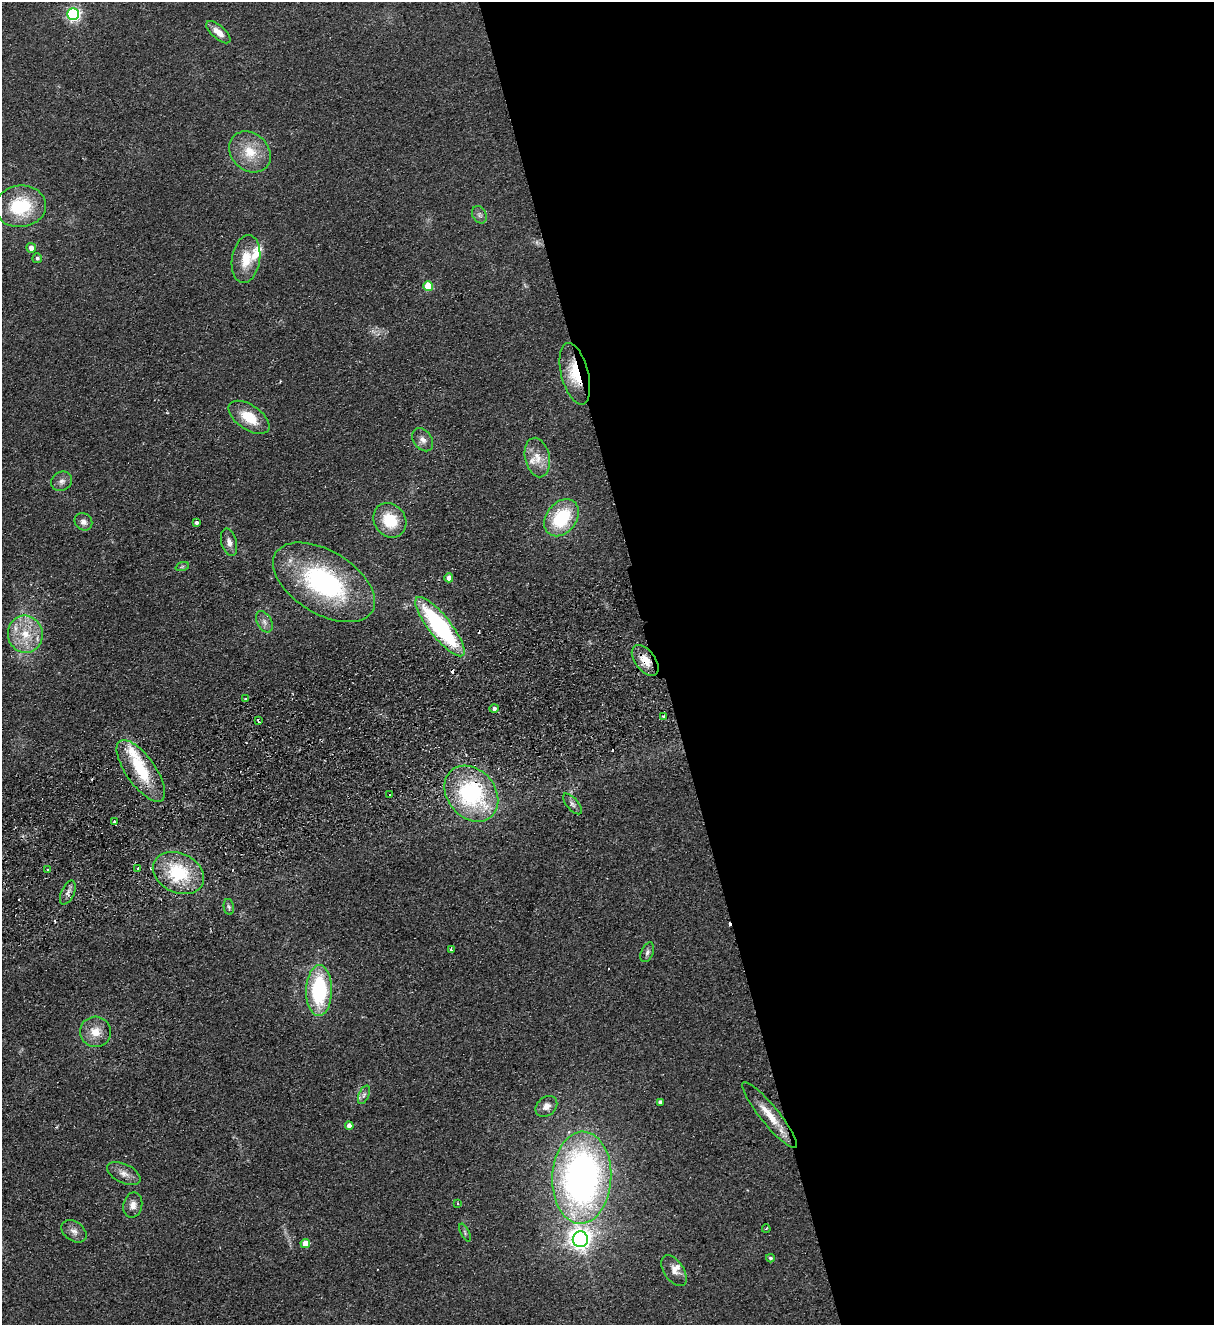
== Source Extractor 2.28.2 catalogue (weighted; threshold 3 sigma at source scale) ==
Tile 8 of 4 x 4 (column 4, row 2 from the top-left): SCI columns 3932-5143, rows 2701-4023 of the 5314 x 5400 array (HDU 1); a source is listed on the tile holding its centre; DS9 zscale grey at full resolution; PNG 1216 x 1327 px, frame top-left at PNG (2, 2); each listed source drawn as its Kron ellipse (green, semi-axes under 4 px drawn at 4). Shown black and unused: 46% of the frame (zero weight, under 2 of 3 exposures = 3% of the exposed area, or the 3 px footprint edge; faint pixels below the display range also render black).
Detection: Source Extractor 2.28.2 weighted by HDU 2 'WHT'; one run over the whole footprint, this tile lists its part. Background 0.0777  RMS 0.01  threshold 0.0467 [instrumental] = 3 sigma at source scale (4.5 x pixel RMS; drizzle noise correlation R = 1.50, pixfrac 1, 0.05/0.05 arcsec/px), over >= 5 px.
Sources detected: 80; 1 too faint to see at this stretch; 12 cosmic-ray / hot-pixel residue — neither listed nor drawn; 7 inside a brighter listed object's ellipse — not listed separately; the other 60 listed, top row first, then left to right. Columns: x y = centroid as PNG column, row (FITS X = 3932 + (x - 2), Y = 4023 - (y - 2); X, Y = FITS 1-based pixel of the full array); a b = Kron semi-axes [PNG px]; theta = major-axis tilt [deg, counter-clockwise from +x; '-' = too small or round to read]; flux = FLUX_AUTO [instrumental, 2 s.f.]
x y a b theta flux
73 14 6 6 - 220
218 32 15 6 -41 10
250 152 23 18 -43 28
21 206 25 20 5 59
479 215 9 7 -64 3.4
31 248 5 5 - 7.1
37 258 5 5 - 2.5
246 259 24 14 81 24
428 286 5 5 - 35
575 374 32 13 -75 35
249 417 23 12 -34 28
423 440 13 9 -53 6.3
537 458 20 12 -79 15
62 481 11 9 32 5.8
562 518 20 15 52 64
390 520 18 15 -54 34
83 522 9 8 - 5.5
197 523 3 3 - 8.4
229 542 14 7 -76 6.4
182 567 7 4 19 1.6
449 578 4 4 - 7.5
324 582 56 31 -31 160
264 622 11 7 -60 5.3
440 627 37 11 -51 150
25 634 19 17 -76 29
645 660 18 10 -53 16
245 699 3 3 - 5.9
494 708 5 4 - 2.9
663 716 3 3 - 1.2
258 721 4 3 - 3.5
141 771 36 14 -54 46
390 794 3 2 - 1
471 794 30 24 -50 130
572 804 13 6 -49 4
114 822 3 3 - 4.4
138 868 4 3 - 1.7
48 870 3 3 - 1.9
178 873 27 19 -25 58
68 892 13 6 66 4.9
229 907 8 5 -79 2
451 950 4 3 - 4
647 952 10 6 66 3.3
319 990 25 13 89 98
95 1032 15 15 - 16
364 1095 10 5 66 3
660 1102 4 4 - 3.4
546 1106 12 9 42 8.6
769 1115 42 9 -51 23
349 1126 4 4 - 6.8
124 1173 18 9 -26 8.6
582 1178 46 29 87 430
457 1203 3 2 - 0.87
133 1205 13 9 77 7.4
766 1229 4 2 - 0.99
74 1231 14 9 -37 6.7
465 1233 9 4 -65 2
580 1239 8 7 - 710
305 1243 5 4 - 13
770 1258 4 4 - 1.9
674 1271 17 9 -56 8.6
Overlapping masked pixels (flux is a lower limit): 5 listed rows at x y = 575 374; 440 627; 645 660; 471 794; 769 1115